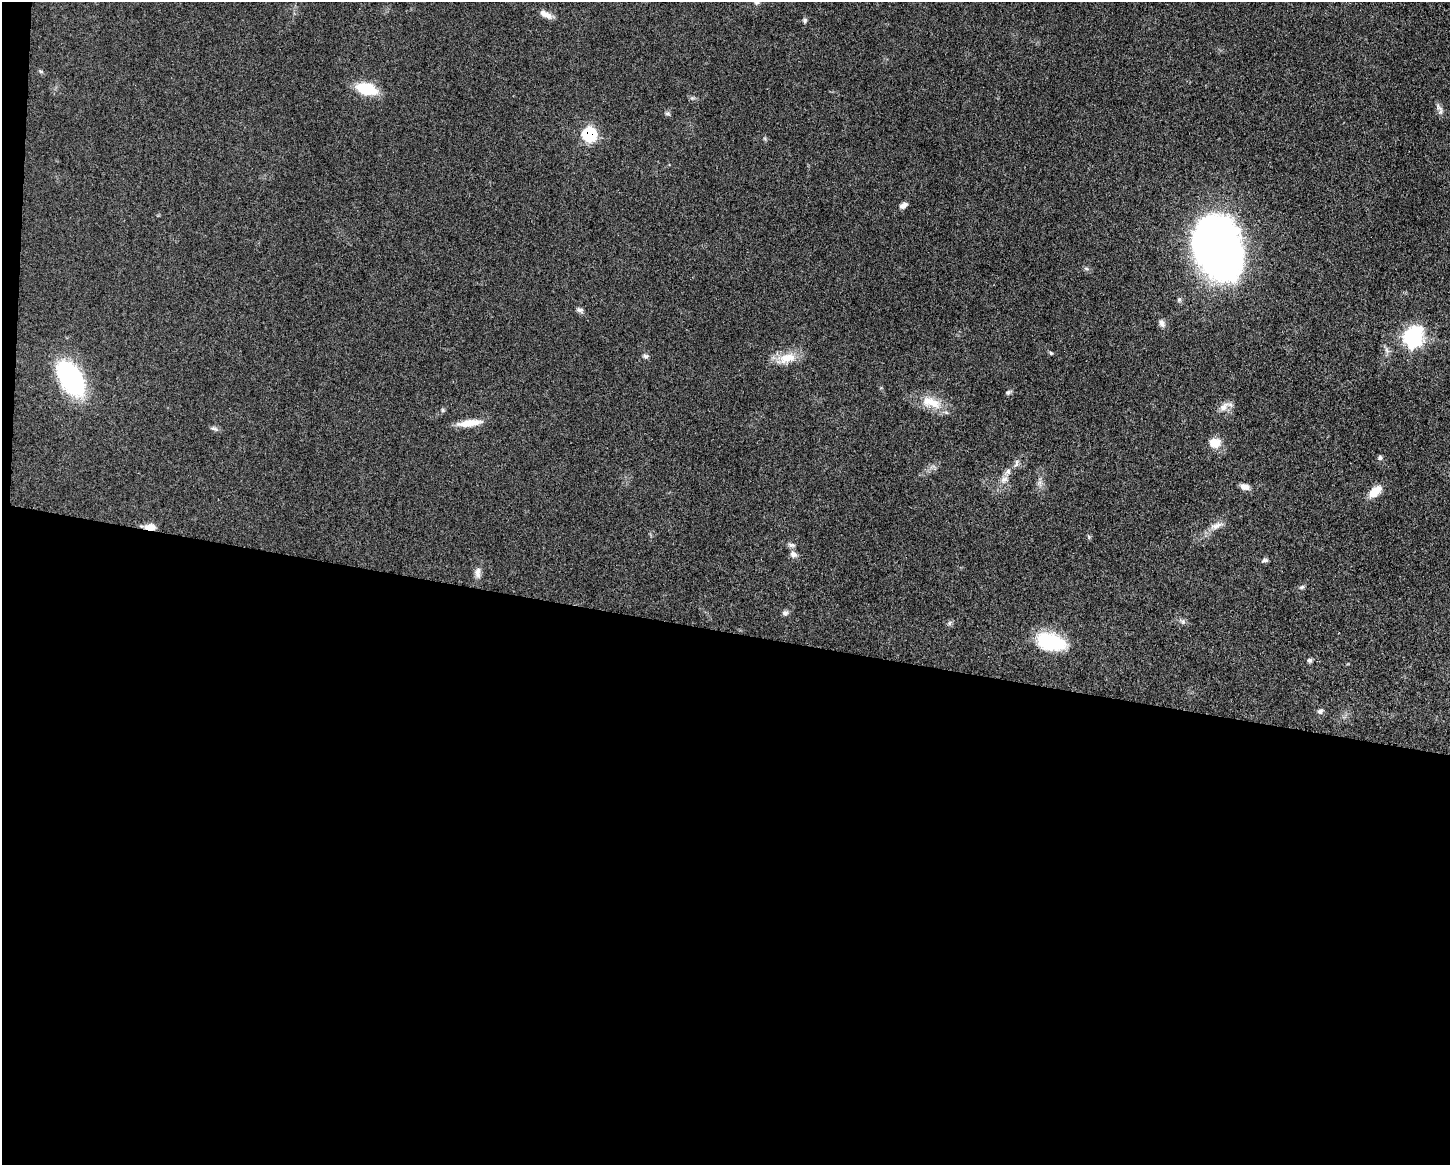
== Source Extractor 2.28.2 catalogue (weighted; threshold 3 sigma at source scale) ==
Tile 10 of 3 x 4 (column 1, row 4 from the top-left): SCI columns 229-1676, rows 4-1166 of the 4680 x 4657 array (HDU 1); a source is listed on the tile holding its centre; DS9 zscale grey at full resolution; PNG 1452 x 1167 px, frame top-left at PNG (2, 2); no overlay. Shown black and unused: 46% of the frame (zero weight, under 3 of 5 exposures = <1% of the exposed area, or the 3 px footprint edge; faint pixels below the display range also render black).
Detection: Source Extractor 2.28.2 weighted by HDU 2 'WHT'; one run over the whole footprint, this tile lists its part. Background 0.0608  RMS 0.0057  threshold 0.0255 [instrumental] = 3 sigma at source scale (4.5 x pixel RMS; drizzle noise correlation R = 1.50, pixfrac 1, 0.05/0.05 arcsec/px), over >= 5 px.
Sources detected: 45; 1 inside a brighter listed object's ellipse — not listed separately; the other 44 listed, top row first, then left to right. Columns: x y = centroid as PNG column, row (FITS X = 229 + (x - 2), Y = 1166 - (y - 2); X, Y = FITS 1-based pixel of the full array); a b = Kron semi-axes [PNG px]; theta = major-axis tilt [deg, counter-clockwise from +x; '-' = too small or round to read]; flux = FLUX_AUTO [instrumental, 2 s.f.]
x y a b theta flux
546 14 17 7 -27 4
805 20 7 6 - 1.1
41 71 6 4 -2 0.79
366 89 17 10 -15 26
1439 107 14 6 -51 2.5
668 113 8 6 -35 1.1
589 135 8 8 - 51
903 205 9 6 28 2.6
1217 246 43 31 -71 580
1086 268 7 4 -3 0.98
580 310 9 6 -16 1.8
1162 323 11 7 -58 2.5
1413 337 10 9 - 160
1051 353 5 4 - 0.75
645 356 9 5 -10 1.4
786 358 28 13 16 11
71 378 37 19 -58 91
1008 392 7 6 - 1.3
931 402 32 15 -19 13
1224 407 16 9 39 4.5
443 410 7 4 -90 0.78
469 423 29 8 7 9.2
214 429 12 5 -20 1.6
1215 443 13 10 -7 8.9
1380 458 6 5 - 1.3
1016 463 13 5 76 1.9
1004 479 12 8 43 3.4
1040 483 8 5 89 1.8
1245 487 11 7 -16 3.8
1375 492 17 9 42 8.8
1216 525 20 8 20 4.6
150 527 12 7 -4 5.5
1089 537 6 5 - 0.85
791 545 11 6 -6 1.7
793 554 10 8 -40 2.7
1265 560 9 5 11 1.3
478 573 15 8 90 3.5
1302 587 7 5 16 1.2
785 613 8 7 - 1.6
1183 621 8 6 -47 1.6
950 623 7 5 61 1.2
1050 641 25 15 -15 44
1309 660 6 6 - 1.2
1320 711 7 6 - 1.6
Overlapping masked pixels (flux is a lower limit): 2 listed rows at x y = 589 135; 150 527